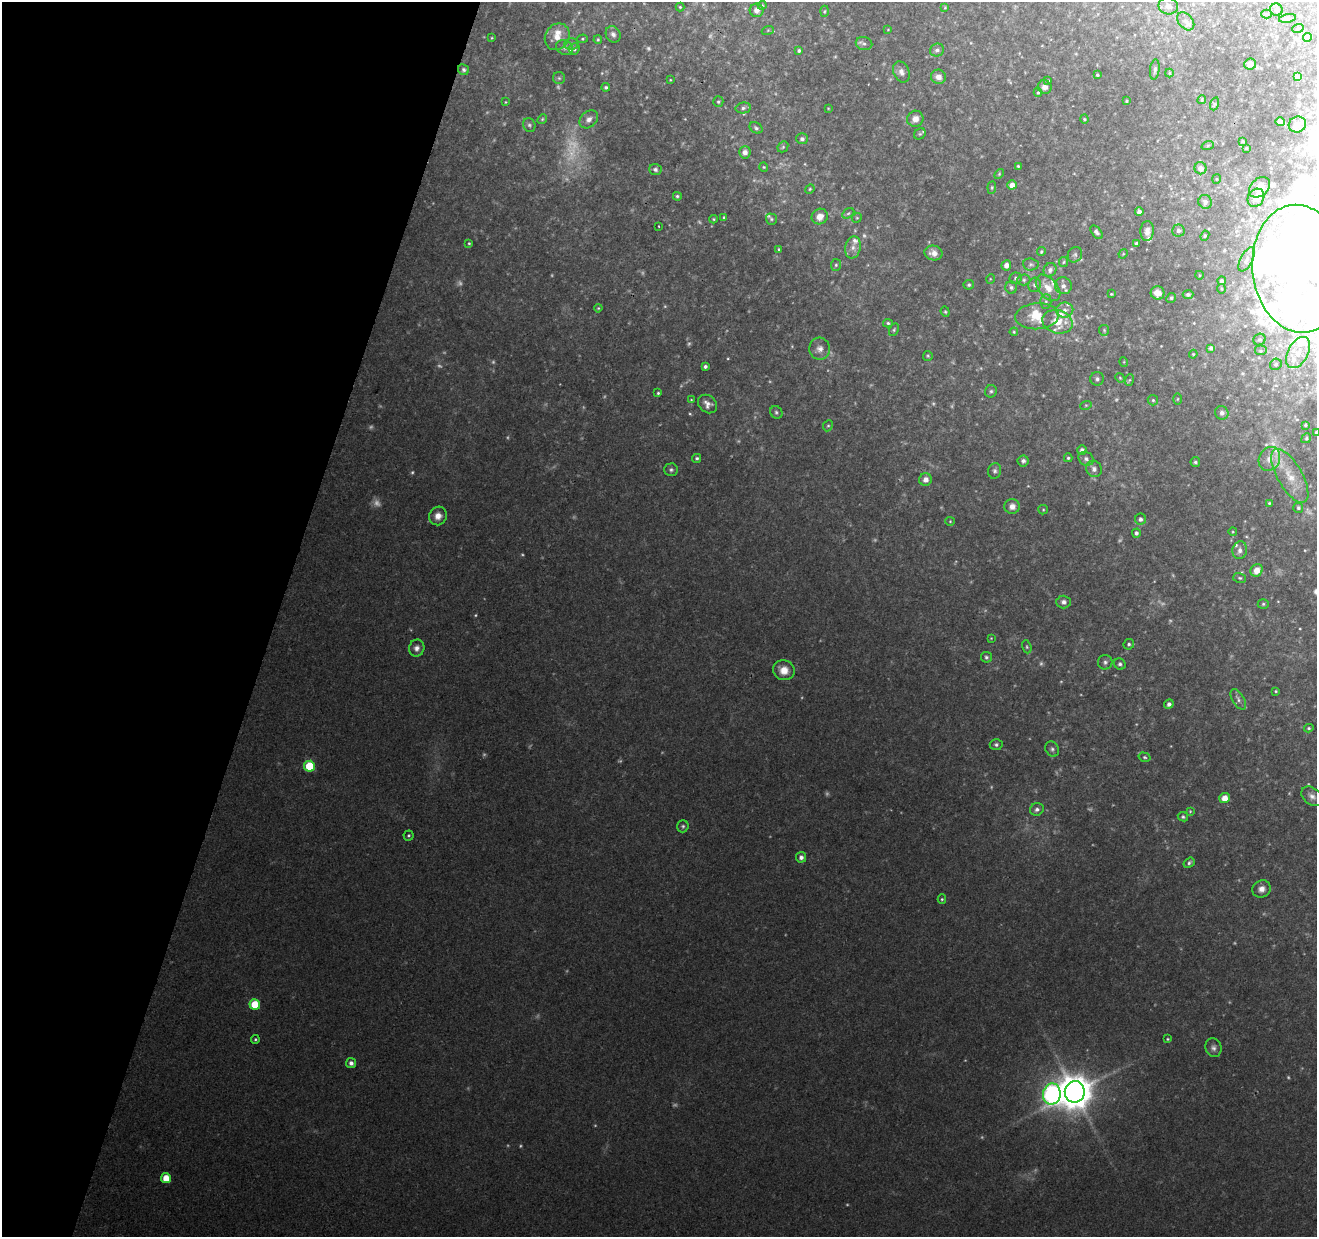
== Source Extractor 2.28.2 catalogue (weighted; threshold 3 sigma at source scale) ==
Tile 9 of 4 x 4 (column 1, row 3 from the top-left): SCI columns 1-1315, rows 1453-2687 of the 5268 x 5437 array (HDU 1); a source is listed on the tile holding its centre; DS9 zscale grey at full resolution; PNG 1319 x 1239 px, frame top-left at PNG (2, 2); each listed source drawn as its Kron ellipse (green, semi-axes under 4 px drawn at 4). Shown black and unused: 21% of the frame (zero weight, under 2 of 3 exposures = <1% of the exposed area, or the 3 px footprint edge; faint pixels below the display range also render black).
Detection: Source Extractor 2.28.2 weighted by HDU 2 'WHT'; one run over the whole footprint, this tile lists its part. Background 0.249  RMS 0.013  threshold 0.0578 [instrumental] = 3 sigma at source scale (4.5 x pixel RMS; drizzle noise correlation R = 1.50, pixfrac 1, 0.0396/0.0396 arcsec/px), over >= 5 px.
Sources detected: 282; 49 too faint to see at this stretch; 1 inside a brighter object's white glare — neither listed nor drawn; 19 inside a brighter listed object's ellipse — not listed separately; the other 213 listed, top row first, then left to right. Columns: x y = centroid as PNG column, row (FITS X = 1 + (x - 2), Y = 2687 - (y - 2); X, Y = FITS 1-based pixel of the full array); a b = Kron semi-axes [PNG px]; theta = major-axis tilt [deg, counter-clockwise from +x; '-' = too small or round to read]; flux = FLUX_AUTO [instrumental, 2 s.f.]
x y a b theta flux
762 5 4 4 - 1.4
1168 6 10 8 -11 9.1
680 7 4 4 - 1.5
945 8 4 3 - 1.3
757 10 7 6 - 6.8
1276 10 6 6 - 3.6
824 11 5 3 - 1.5
1267 14 5 4 - 1.5
1287 18 8 4 11 2.8
1186 21 10 7 -48 6
1298 28 6 3 19 1.4
768 30 6 4 19 1.7
888 30 4 3 - 0.9
613 34 8 7 - 4.7
557 37 14 12 58 16
1308 37 4 4 - 4.2
492 38 3 3 - 1
582 39 5 4 - 1.7
598 40 4 3 - 1.6
864 43 8 6 -16 3.9
571 44 7 5 -1 3.2
564 47 9 7 -27 4.7
574 49 6 5 - 3
937 50 7 6 - 4.5
799 51 4 3 - 2.7
1250 64 6 5 - 7.6
1155 69 10 4 84 3.6
463 70 6 5 - 2.7
901 72 11 7 -67 7.2
1169 73 4 4 - 1.4
1097 75 4 3 - 1.8
938 77 7 7 - 8.1
1297 77 4 4 - 3.7
559 78 6 6 - 2.6
670 80 3 2 - 0.88
1048 81 3 3 - 1.9
606 87 4 4 - 2.6
1045 87 7 6 - 6.9
1038 92 4 4 - 1.6
1202 100 4 3 - 1.4
1126 101 4 3 - 1.4
505 102 4 2 - 0.95
718 102 5 5 - 2
1214 104 6 4 71 2.2
743 108 7 5 11 3.5
828 108 4 2 - 0.87
542 119 5 4 - 1.6
589 119 10 7 41 7.6
915 119 8 8 - 8.6
1084 119 4 4 - 1.4
1280 122 5 4 - 7.9
1297 124 9 8 - 6.5
529 125 7 6 - 3.1
756 128 7 5 -31 2.7
920 134 6 5 - 2
802 139 6 5 - 3.6
1243 141 3 3 - 1.7
1208 145 6 4 19 1.7
783 147 6 5 - 1.9
1246 148 3 2 - 1.2
745 152 6 6 - 7.8
1018 166 4 4 - 1.5
764 167 5 4 - 1.6
1201 168 6 6 - 7.1
655 169 6 5 - 4.1
999 174 6 3 47 1.3
1216 179 5 3 - 1.1
1012 185 4 4 - 10
992 187 6 4 83 1.7
1259 187 12 8 44 8.3
810 189 5 4 - 1.6
677 196 4 4 - 2.2
1256 198 9 7 56 8.2
1205 202 7 6 - 5.4
1139 212 4 4 - 6.4
848 213 6 4 30 2.4
724 217 4 3 - 1.5
820 217 8 7 - 11
857 218 5 4 - 1.6
713 219 4 4 - 1.5
771 219 5 5 - 2.1
658 226 3 2 - 1.2
1178 230 6 6 - 4.4
1147 231 10 6 86 8.4
1097 232 8 4 -52 4.6
1205 236 5 4 - 1.6
469 243 3 3 - 1.3
1136 243 4 3 - 2.7
853 248 11 7 77 8
779 249 4 3 - 1.5
1041 252 5 4 - 1.9
933 253 9 7 -10 7.9
1123 254 5 4 - 1.2
1075 255 8 7 - 3.6
1247 259 13 6 62 5.8
1064 262 5 4 - 1.8
1031 264 8 6 -5 2.7
836 265 6 5 - 2.4
1006 265 5 5 - 8.3
1299 269 64 46 -84 640
1050 270 7 6 - 4.5
1199 275 4 3 - 0.99
1016 278 6 6 - 3
990 279 5 3 - 1.2
1024 280 6 5 - 2.5
1222 281 4 4 - 4.8
969 285 5 5 - 2.7
1035 285 7 6 - 3.7
1063 286 8 8 - 6.9
1011 287 6 6 - 3.1
1048 288 15 9 -50 16
1221 289 5 3 - 1.4
1158 293 7 6 - 14
1111 294 3 2 - 1.3
1188 294 5 4 - 2.7
1171 298 5 4 - 2.3
1046 302 7 5 89 2.9
598 308 4 3 - 1.4
1065 310 8 7 - 5.9
945 312 5 4 - 1.7
1037 316 22 13 4 25
1057 322 15 11 -15 26
888 323 5 4 - 2.1
894 330 7 4 64 2
1104 330 5 5 - 1.8
1014 332 4 4 - 1.4
1259 340 6 5 - 3
1211 348 4 4 - 3.8
820 349 11 10 - 8.7
1261 351 6 5 - 3
1298 353 17 10 61 20
1193 354 4 4 - 1.6
928 356 5 5 - 1.7
1124 362 5 3 - 1.1
1276 364 6 5 - 3.1
705 366 4 3 - 3.1
1120 378 5 4 - 1.5
1097 379 7 7 - 3.6
1129 380 6 3 70 1.5
991 391 6 5 - 2.7
658 393 3 3 - 1.6
1177 399 6 4 89 1.4
691 400 3 2 - 1
1153 400 5 5 - 2.1
708 404 10 8 -40 7.5
1086 405 6 3 18 1.5
776 412 6 5 - 2.7
1222 413 7 6 - 5.3
1305 425 3 3 - 1.5
828 426 6 4 65 1.9
1316 432 3 3 - 2.3
1306 438 5 4 - 1.6
1082 450 5 5 - 4.7
697 458 4 4 - 2.6
1068 458 4 4 - 2
1086 459 8 6 -30 3.8
1269 459 12 10 63 12
1023 461 5 5 - 3.5
1195 462 5 4 - 2.8
1094 469 8 7 - 5.2
671 470 7 6 - 3.1
995 471 8 6 77 3.5
1290 476 30 12 -60 30
925 480 6 6 - 8.1
1269 503 3 3 - 1.5
1012 506 7 7 - 8.8
1298 508 5 5 - 2.4
1043 510 5 4 - 1.5
438 516 9 8 - 10
1140 519 5 5 - 4.1
950 521 4 4 - 1.4
1233 532 4 3 - 1.1
1136 533 4 4 - 3.5
1240 550 9 7 79 6.7
1257 570 6 6 - 15
1240 578 6 5 - 2.2
1064 602 7 6 - 5
1263 604 5 4 - 2.1
991 638 4 4 - 1.1
1129 644 5 5 - 2.7
1027 647 7 4 -72 2
417 648 9 7 69 7.1
986 657 5 5 - 2.9
1105 662 7 7 - 3.7
1120 664 6 5 - 3
784 670 11 10 - 15
1276 691 3 2 - 1.3
1238 699 11 6 -58 4.8
1169 704 5 4 - 5.1
1309 728 5 4 - 1.7
996 745 6 5 - 3.1
1052 749 8 6 -54 3.7
1144 757 6 4 -16 2.2
309 766 5 5 - 50
1312 796 12 8 -39 6.9
1225 798 5 5 - 14
1037 809 7 6 - 5
1190 811 4 3 - 1.2
1183 817 5 4 - 2.1
683 826 6 5 - 2.6
408 835 5 5 - 1.9
801 857 5 5 - 5.5
1189 863 6 4 36 2.8
1262 889 9 8 - 7.9
942 899 5 4 - 1.7
255 1004 5 5 - 39
255 1039 4 3 - 1.7
1168 1039 4 3 - 1.4
1213 1048 9 8 - 5.5
351 1063 5 5 - 5
1075 1092 11 10 - 3400
1052 1094 10 8 80 450
166 1178 5 5 - 20
Isophote crosses this tile's border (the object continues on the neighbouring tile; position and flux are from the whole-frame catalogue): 2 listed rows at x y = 1299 269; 1316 432